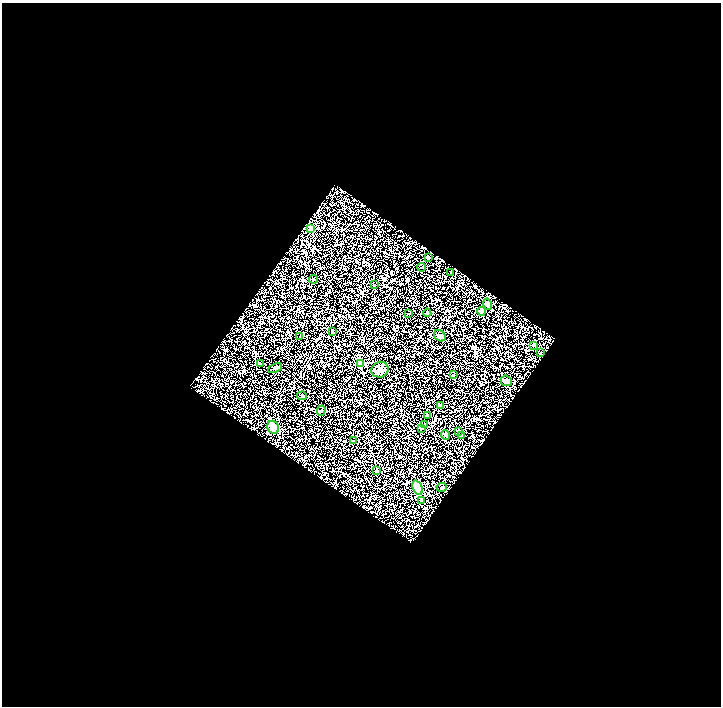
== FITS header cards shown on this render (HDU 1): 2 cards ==
NAXIS1  =                 1438
NAXIS2  =                 1408

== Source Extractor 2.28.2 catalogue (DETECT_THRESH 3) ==
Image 1438 x 1408 px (HDU 1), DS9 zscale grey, zoomed out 1/2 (1 PNG px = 2 x 2 image px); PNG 723 x 708 px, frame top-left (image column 2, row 1407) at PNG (2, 3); each listed source drawn as its Kron ellipse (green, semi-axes under 4 px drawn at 4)
Background 0.417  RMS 0.13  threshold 0.394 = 3 sigma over >= 5 px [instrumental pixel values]
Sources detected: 36; all 36 listed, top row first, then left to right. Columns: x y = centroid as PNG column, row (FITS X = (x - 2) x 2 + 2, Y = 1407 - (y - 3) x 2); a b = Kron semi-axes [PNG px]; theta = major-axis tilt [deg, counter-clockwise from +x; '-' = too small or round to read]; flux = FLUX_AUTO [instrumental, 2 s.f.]
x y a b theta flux
311 228 4 3 - 84
428 257 3 2 - 13
422 267 4 1 - 12
451 272 2 2 - 16
314 279 4 3 - 25
375 285 2 2 - 44
488 304 5 4 - 60
482 311 4 4 - 120
427 313 4 3 - 46
409 314 2 2 - 12
332 331 4 2 - 13
440 336 6 5 - 47
299 337 2 1 - 7.7
533 345 2 2 - 12
541 353 2 2 - 8.2
260 363 3 2 - 14
360 364 3 3 - 1200
275 368 7 2 24 62
380 370 8 7 - 130
454 374 3 2 - 17
506 381 6 5 - 69
302 396 5 4 - 34
441 405 4 3 - 37
321 411 5 3 - 32
428 415 4 2 - 20
424 425 4 2 - 18
273 427 7 5 -59 340
421 428 2 2 - 15
458 431 3 3 - 21
446 435 5 4 - 42
462 435 3 2 - 15
353 441 3 2 - 16
377 471 3 2 - 18
442 487 5 3 - 21
417 488 7 4 -67 350
421 500 3 3 - 49